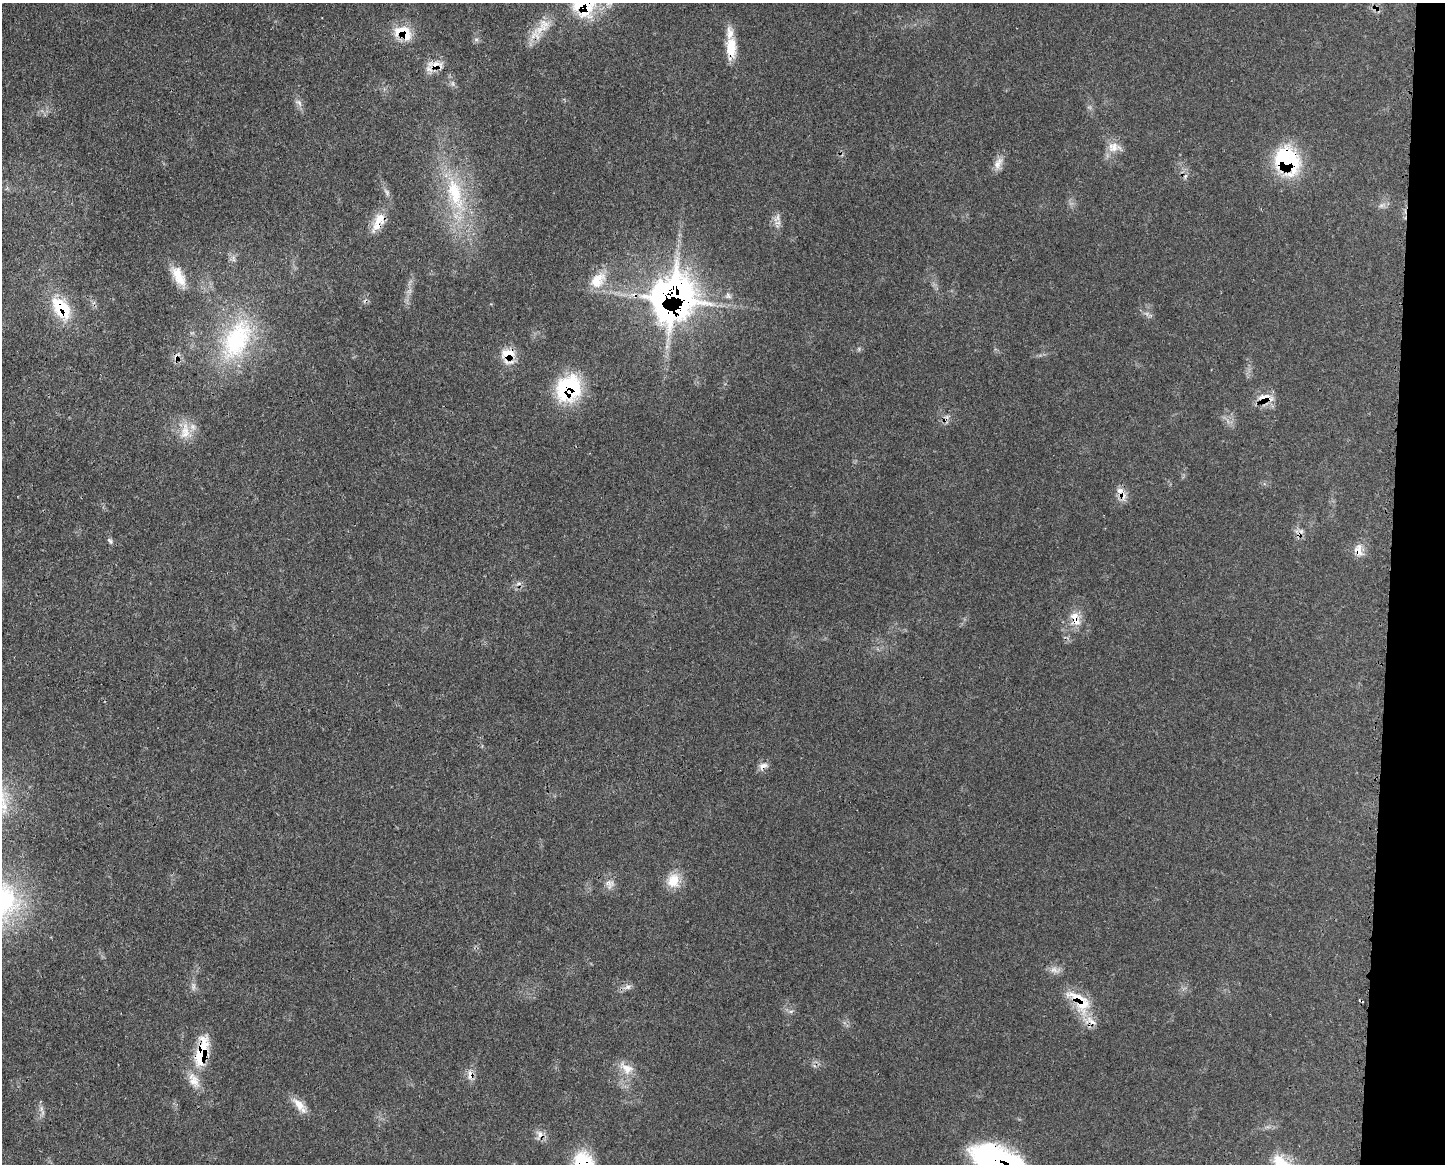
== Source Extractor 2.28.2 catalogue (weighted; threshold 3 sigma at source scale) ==
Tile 6 of 3 x 4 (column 3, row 2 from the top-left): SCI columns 3002-4444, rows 2325-3486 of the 4677 x 4650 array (HDU 1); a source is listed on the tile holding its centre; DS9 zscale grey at full resolution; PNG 1447 x 1166 px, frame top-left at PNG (2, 3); no overlay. Shown black and unused: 4% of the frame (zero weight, under 3 of 4 exposures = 2% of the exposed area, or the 3 px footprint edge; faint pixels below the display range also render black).
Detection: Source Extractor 2.28.2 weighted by HDU 2 'WHT'; one run over the whole footprint, this tile lists its part. Background 0.0548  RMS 0.0033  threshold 0.0148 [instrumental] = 3 sigma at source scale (4.5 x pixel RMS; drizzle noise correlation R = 1.50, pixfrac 1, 0.05/0.05 arcsec/px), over >= 5 px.
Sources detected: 60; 2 too faint to see at this stretch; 5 cosmic-ray / hot-pixel residue — not listed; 9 inside a brighter listed object's ellipse — not listed separately; the other 44 listed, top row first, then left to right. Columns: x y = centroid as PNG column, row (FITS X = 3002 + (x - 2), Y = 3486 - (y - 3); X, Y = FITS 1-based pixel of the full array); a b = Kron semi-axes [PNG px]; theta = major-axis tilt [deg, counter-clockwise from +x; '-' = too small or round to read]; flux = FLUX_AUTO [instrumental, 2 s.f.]
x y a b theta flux
544 25 18 16 -81 5.4
403 33 25 16 -25 9.4
476 39 7 4 0 0.7
731 48 27 12 89 8.3
435 64 24 10 0 4.3
299 102 11 6 -34 1.4
1113 147 16 15 - 4.3
1287 161 31 25 -64 31
998 164 19 10 69 3
387 192 12 5 -56 1.3
455 194 54 21 -74 26
1381 205 7 5 1 0.87
777 218 14 8 59 2.1
378 225 21 13 59 5.4
177 273 21 16 -65 5.6
598 280 27 17 46 8
728 296 9 7 -35 1.1
673 297 30 28 64 200
61 308 31 18 -54 16
237 340 64 34 63 39
508 355 20 17 -85 6.9
176 356 13 7 63 1.8
569 389 27 24 55 31
1265 398 25 11 -8 4.8
185 431 27 14 88 6
1120 491 14 10 -74 3.2
110 541 10 6 -53 0.81
1358 550 19 11 -77 3.4
1075 617 14 12 -43 3.8
763 766 13 9 25 2.1
673 881 21 17 75 6.3
609 884 14 12 -51 2.6
1055 970 16 9 -17 2.2
193 986 13 5 85 1.3
628 987 8 6 2 1.3
1361 1001 8 2 -29 0.34
1083 1003 32 20 -87 11
791 1011 6 4 18 0.66
202 1052 39 14 77 17
626 1068 22 14 -36 5.1
471 1077 11 8 -6 2.1
299 1104 19 10 -49 4.5
41 1109 11 6 -79 1.4
999 1161 61 29 -25 68
Overlapping masked pixels (flux is a lower limit): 20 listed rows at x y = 403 33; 731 48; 435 64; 1287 161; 378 225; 673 297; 61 308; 508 355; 176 356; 569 389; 1265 398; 1120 491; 1358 550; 1075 617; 763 766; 1361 1001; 1083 1003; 202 1052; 471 1077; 999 1161
Isophote crosses this tile's border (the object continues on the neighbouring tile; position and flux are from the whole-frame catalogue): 1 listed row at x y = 999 1161